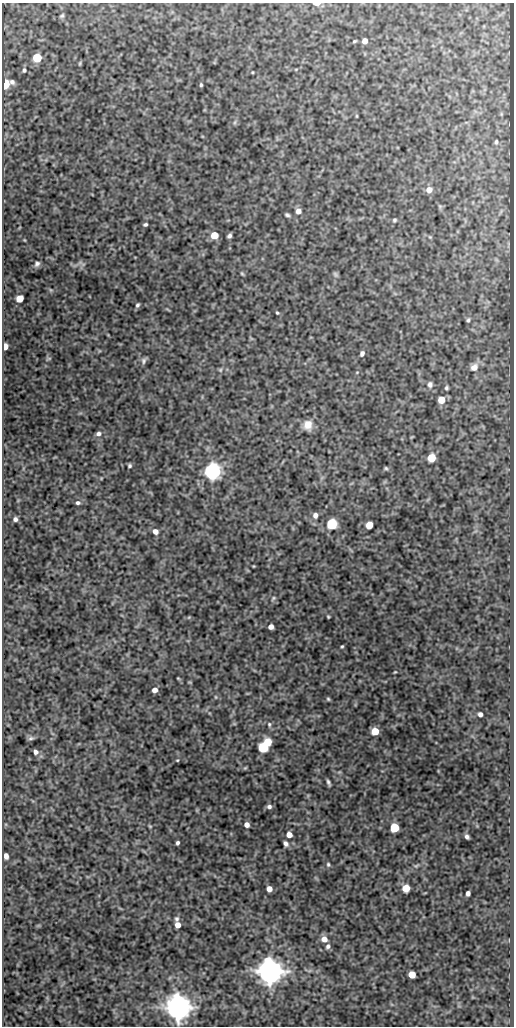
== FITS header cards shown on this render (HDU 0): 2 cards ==
NAXIS1  =                  512
NAXIS2  =                 1024

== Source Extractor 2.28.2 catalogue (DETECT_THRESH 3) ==
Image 512 x 1024 px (HDU 0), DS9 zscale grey, 1 PNG px = 1 image px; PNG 516 x 1028 px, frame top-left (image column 1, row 1024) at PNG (2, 3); no overlay
Background 295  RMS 0.76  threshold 2.29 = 3 sigma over >= 5 px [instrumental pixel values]
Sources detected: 88; all 88 listed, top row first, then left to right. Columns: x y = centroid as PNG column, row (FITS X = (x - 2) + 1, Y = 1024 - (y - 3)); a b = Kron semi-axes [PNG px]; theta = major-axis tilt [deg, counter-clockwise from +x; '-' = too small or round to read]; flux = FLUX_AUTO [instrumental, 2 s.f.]
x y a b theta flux
316 4 6 3 0 410
62 16 6 4 48 81
354 41 4 3 - 54
365 41 5 4 - 320
37 58 5 5 - 2000
80 63 6 3 72 57
24 70 6 5 - 95
5 84 6 5 - 3600
201 85 4 3 - 68
357 116 4 3 - 39
235 122 6 4 71 76
496 142 4 3 - 76
429 190 6 6 - 370
298 211 6 6 - 280
287 215 6 4 -20 92
394 220 5 5 - 78
145 224 4 3 - 87
214 235 5 5 - 1000
229 236 5 3 - 120
430 237 5 4 - 57
37 264 8 6 46 150
242 274 5 4 - 57
335 274 8 5 -49 86
20 299 5 5 - 1100
137 305 5 4 - 86
277 313 4 3 - 55
468 320 6 5 - 90
5 346 5 4 - 450
362 353 5 4 - 150
49 358 7 3 19 60
144 361 9 6 78 130
474 367 10 8 39 330
220 370 5 5 - 74
430 384 8 7 - 170
446 388 4 4 - 81
441 400 5 5 - 810
308 425 10 9 - 540
98 434 6 5 - 160
431 458 6 5 - 1400
129 466 4 4 - 85
386 468 5 4 - 69
212 471 7 6 - 21000
78 503 6 5 - 120
315 515 7 6 - 210
15 519 5 4 - 140
332 524 6 6 - 4100
369 525 5 5 - 840
155 532 6 6 - 250
273 598 6 4 54 67
328 617 3 2 - 50
271 627 5 4 - 260
342 646 3 2 - 52
395 672 5 3 - 41
178 678 4 3 - 43
155 690 5 4 - 260
216 697 5 3 - 40
328 699 5 4 - 65
480 714 4 4 - 160
269 724 7 5 -77 100
375 731 5 5 - 910
31 738 8 5 10 100
268 742 5 5 - 1100
263 747 6 6 - 3400
35 752 5 5 - 150
177 760 3 3 - 41
245 768 5 4 - 50
328 783 6 3 -67 110
269 807 6 5 - 150
247 825 5 4 - 250
150 826 6 3 -37 53
394 828 6 5 - 2400
289 835 5 5 - 370
467 837 5 4 - 130
177 843 4 3 - 110
286 843 5 4 - 160
6 856 5 4 - 230
328 864 6 4 -75 75
416 866 6 4 42 74
406 888 5 5 - 930
269 889 5 4 - 500
468 893 5 4 - 180
177 919 7 6 - 120
178 925 5 4 - 500
324 939 7 6 - 370
328 946 7 5 65 130
269 971 7 7 - 90000
412 974 5 5 - 830
178 1007 7 7 - 91000
At the frame edge (FLAGS 8, measured only in part): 1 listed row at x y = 316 4

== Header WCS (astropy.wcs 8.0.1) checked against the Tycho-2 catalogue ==
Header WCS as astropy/WCSLIB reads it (CRVAL/CRPIX/CD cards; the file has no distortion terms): RA---SIN/DEC--SIN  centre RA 01:00:54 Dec -00:45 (15.23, -0.74 deg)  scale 1 arcsec/px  FOV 8.5' x 17.1'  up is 0 deg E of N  parity normal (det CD < 0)
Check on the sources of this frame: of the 60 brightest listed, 3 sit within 1.5 arcsec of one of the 4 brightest Tycho-2 stars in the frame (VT <= 12.41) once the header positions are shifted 0.27 arcsec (0.22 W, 0.15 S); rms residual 0.41 arcsec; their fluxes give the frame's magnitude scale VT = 22.24 - 2.5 log10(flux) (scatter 0.43 mag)
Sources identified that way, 3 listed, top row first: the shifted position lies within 1.5 arcsec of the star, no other Tycho-2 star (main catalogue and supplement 1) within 3.0 arcsec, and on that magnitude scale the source's flux lands within +1.5 / -3 mag of the star's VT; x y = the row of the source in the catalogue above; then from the Tycho-2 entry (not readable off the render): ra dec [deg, ICRS J2000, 3 dp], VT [Tycho-2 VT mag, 2 dp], TYC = Tycho-2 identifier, HIP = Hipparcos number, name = IAU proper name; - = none
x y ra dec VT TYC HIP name
212 471 15.239 -0.730 11.43 4681-617-1 - -
269 971 15.223 -0.869 9.25 4681-736-1 - -
178 1007 15.249 -0.879 10.27 4681-925-1 - -